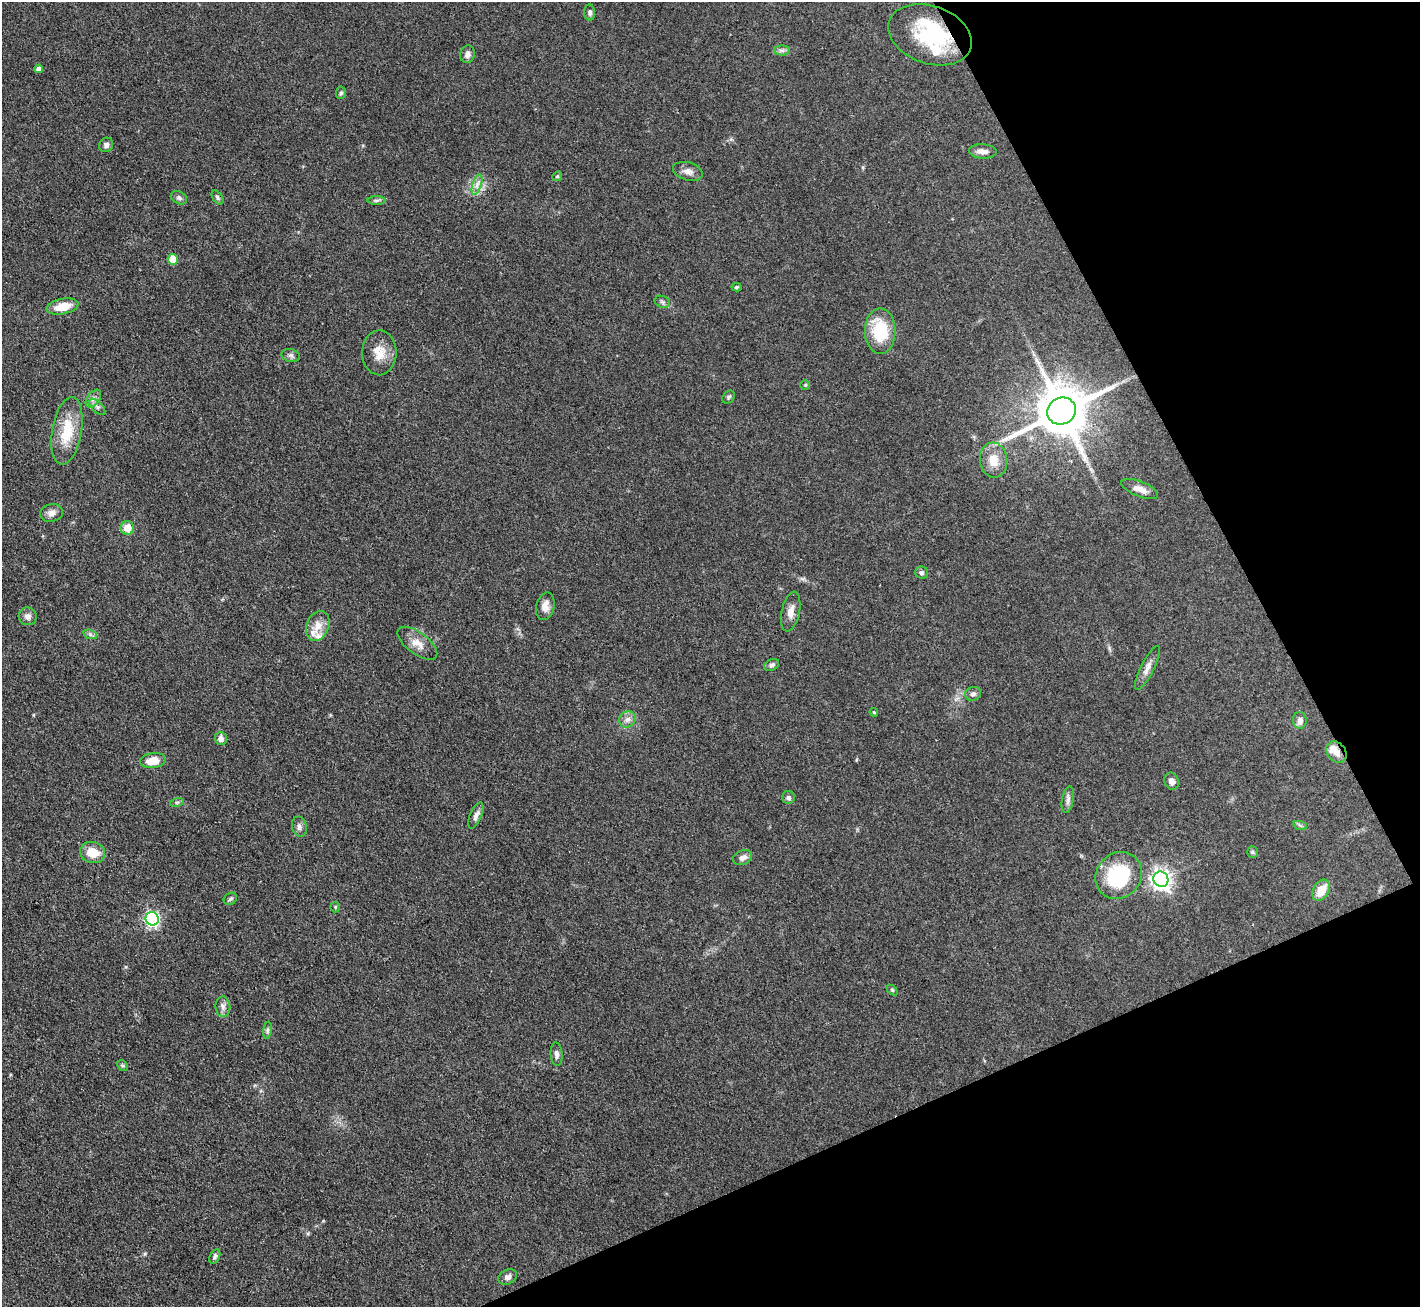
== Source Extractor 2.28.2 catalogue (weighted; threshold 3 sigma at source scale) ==
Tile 12 of 4 x 4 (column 4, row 3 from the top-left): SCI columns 4255-5672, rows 1457-2761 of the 5672 x 5659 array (HDU 1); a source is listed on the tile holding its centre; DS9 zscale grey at full resolution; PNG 1422 x 1309 px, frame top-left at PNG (2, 2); each listed source drawn as its Kron ellipse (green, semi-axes under 4 px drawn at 4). Shown black and unused: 23% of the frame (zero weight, under 3 of 4 exposures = <1% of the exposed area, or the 3 px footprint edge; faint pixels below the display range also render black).
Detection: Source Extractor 2.28.2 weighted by HDU 2 'WHT'; one run over the whole footprint, this tile lists its part. Background 0.0921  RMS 0.0064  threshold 0.0286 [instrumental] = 3 sigma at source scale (4.5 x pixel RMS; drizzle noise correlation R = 1.50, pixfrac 1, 0.05/0.05 arcsec/px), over >= 5 px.
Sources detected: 75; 1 inside a brighter object's white glare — neither listed nor drawn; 4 inside a brighter listed object's ellipse — not listed separately; the other 70 listed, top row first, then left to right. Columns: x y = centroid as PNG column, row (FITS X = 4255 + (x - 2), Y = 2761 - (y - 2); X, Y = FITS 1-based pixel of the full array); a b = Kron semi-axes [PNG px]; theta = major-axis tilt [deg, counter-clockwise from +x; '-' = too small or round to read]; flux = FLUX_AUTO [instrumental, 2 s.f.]
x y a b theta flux
590 12 8 5 -86 1.7
930 35 43 29 -19 41
782 50 7 5 0 1.8
467 54 9 7 75 2.7
39 69 4 4 - 2.8
341 93 6 5 - 1.1
106 145 7 6 - 2.1
983 151 14 7 -3 3.8
688 171 15 9 -16 3.9
557 176 5 4 - 0.78
477 185 10 4 72 2.6
217 197 8 5 -55 1.2
179 198 8 6 -27 1.9
377 200 9 4 1 1.3
173 259 5 5 - 15
736 287 5 4 - 0.93
662 302 8 6 -22 1.5
62 306 16 7 12 12
880 331 22 15 -90 30
379 353 22 17 -89 11
291 355 9 6 -13 1.9
805 385 5 4 - 0.72
729 397 7 5 48 1.2
93 399 10 6 53 2.5
97 407 10 5 -45 1.9
1062 411 14 13 - 3500
67 431 34 15 80 22
993 460 17 13 -84 11
1140 489 19 7 -22 5.2
51 513 11 9 11 3.7
127 528 7 7 - 8
921 573 6 6 - 1.6
545 606 14 9 77 4.6
791 611 20 9 78 5.4
28 616 9 9 - 3
318 626 15 11 70 7.1
90 634 7 4 -19 1.4
417 643 23 10 -37 7.2
772 665 8 5 26 1.7
1147 668 24 6 64 4.6
973 694 8 7 - 2.1
874 712 4 3 - 0.78
627 719 8 7 - 3.1
1300 720 8 6 -87 3.3
221 738 6 6 - 3.1
1336 752 11 9 -50 6.3
153 761 13 7 7 9.9
1171 781 9 7 -69 3.3
788 798 6 6 - 1.8
1068 800 13 6 79 2.5
177 802 7 4 18 1.1
476 815 14 5 67 3
1300 825 7 4 -19 1.1
299 827 10 7 -77 2.4
93 852 13 10 -18 11
1252 852 6 5 - 1
743 858 10 7 23 3.7
1119 875 24 22 49 48
1161 879 8 7 - 330
1321 890 11 8 60 10
230 899 7 5 32 1.3
335 907 5 5 - 0.83
152 919 7 6 - 130
892 990 6 4 -45 0.91
223 1007 10 7 -83 2.8
267 1030 9 4 81 1.4
557 1054 12 6 -85 2.6
122 1065 6 4 -43 0.99
215 1256 7 5 62 1.4
508 1277 10 7 28 3
Overlapping masked pixels (flux is a lower limit): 1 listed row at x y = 1336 752